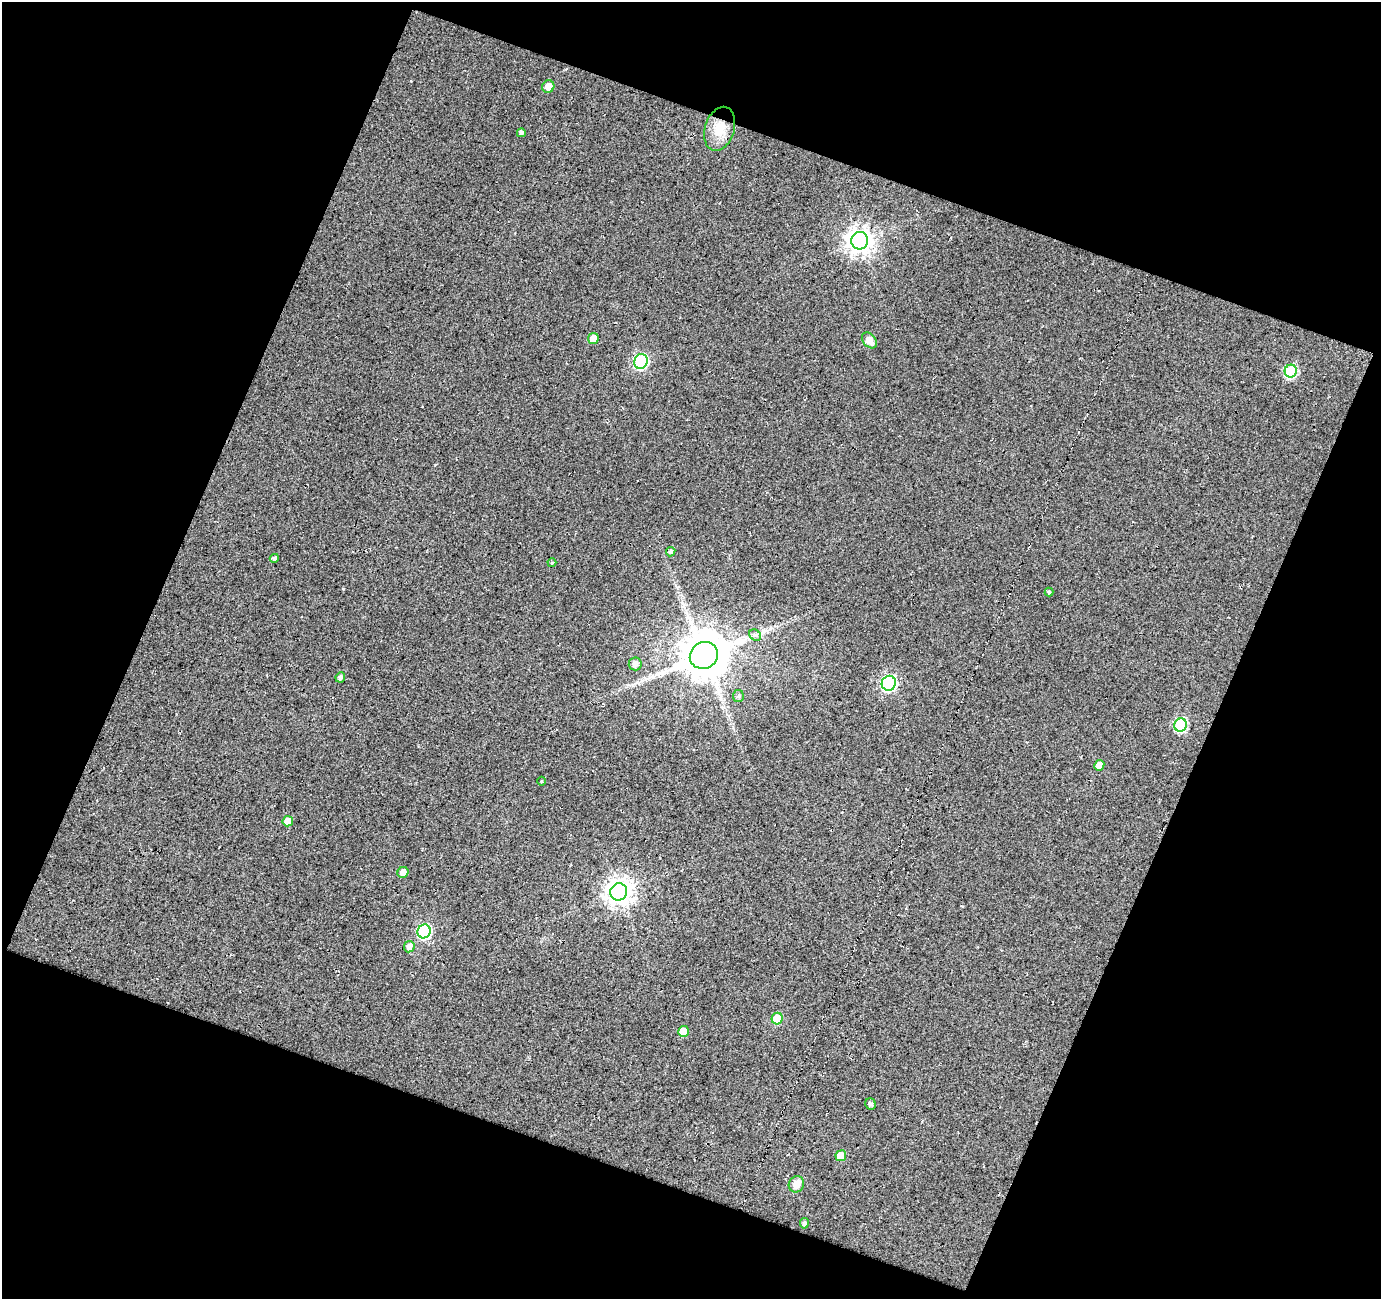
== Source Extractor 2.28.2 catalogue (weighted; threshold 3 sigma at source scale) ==
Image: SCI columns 1-1379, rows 58-1354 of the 1380 x 1409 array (HDU 1 of 3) = the unmasked area's bounding box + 8 px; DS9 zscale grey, full resolution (1 PNG px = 1 image px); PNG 1383 x 1301 px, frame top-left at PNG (2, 2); each listed source drawn as its Kron ellipse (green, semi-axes under 4 px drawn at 4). Shown black and unused: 42% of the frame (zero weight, under 3 of 5 exposures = <1% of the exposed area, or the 3 px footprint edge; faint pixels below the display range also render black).
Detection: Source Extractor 2.28.2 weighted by HDU 2 'WHT'. Background 0.0193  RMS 0.015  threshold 0.0696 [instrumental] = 3 sigma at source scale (4.5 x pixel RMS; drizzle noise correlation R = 1.50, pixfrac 1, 0.0396/0.0396 arcsec/px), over >= 5 px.
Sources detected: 32; all 32 listed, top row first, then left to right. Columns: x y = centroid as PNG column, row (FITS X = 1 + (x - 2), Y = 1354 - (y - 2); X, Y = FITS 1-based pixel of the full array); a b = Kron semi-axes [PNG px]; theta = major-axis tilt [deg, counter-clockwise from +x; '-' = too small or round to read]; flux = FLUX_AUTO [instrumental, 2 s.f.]
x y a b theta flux
548 86 6 6 - 14
720 129 22 14 72 30
521 133 4 4 - 5.2
860 241 9 8 - 1400
593 338 5 5 - 19
869 340 9 6 -48 16
641 361 7 6 - 210
1291 371 6 6 - 130
671 552 5 4 - 3.5
274 558 4 4 - 4.5
552 563 4 4 - 1.7
1049 592 4 4 - 2
755 635 6 5 - 3.4
704 655 14 13 - 6000
635 664 6 6 - 6.9
340 677 5 5 - 4.7
889 683 7 7 - 330
738 696 6 5 - 2.8
1181 725 7 6 - 160
1099 765 5 5 - 14
541 781 4 3 - 1.5
288 821 5 5 - 14
403 872 6 5 - 10
619 892 9 8 - 1500
424 931 7 6 - 220
409 947 6 5 - 7.8
777 1019 6 5 - 46
683 1031 5 5 - 28
870 1104 6 5 - 3.9
841 1156 5 5 - 20
796 1184 8 7 - 16
804 1223 5 4 - 3.9
Unlisted compact peaks at least as high as the median listed source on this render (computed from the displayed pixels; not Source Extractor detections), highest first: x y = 343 589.